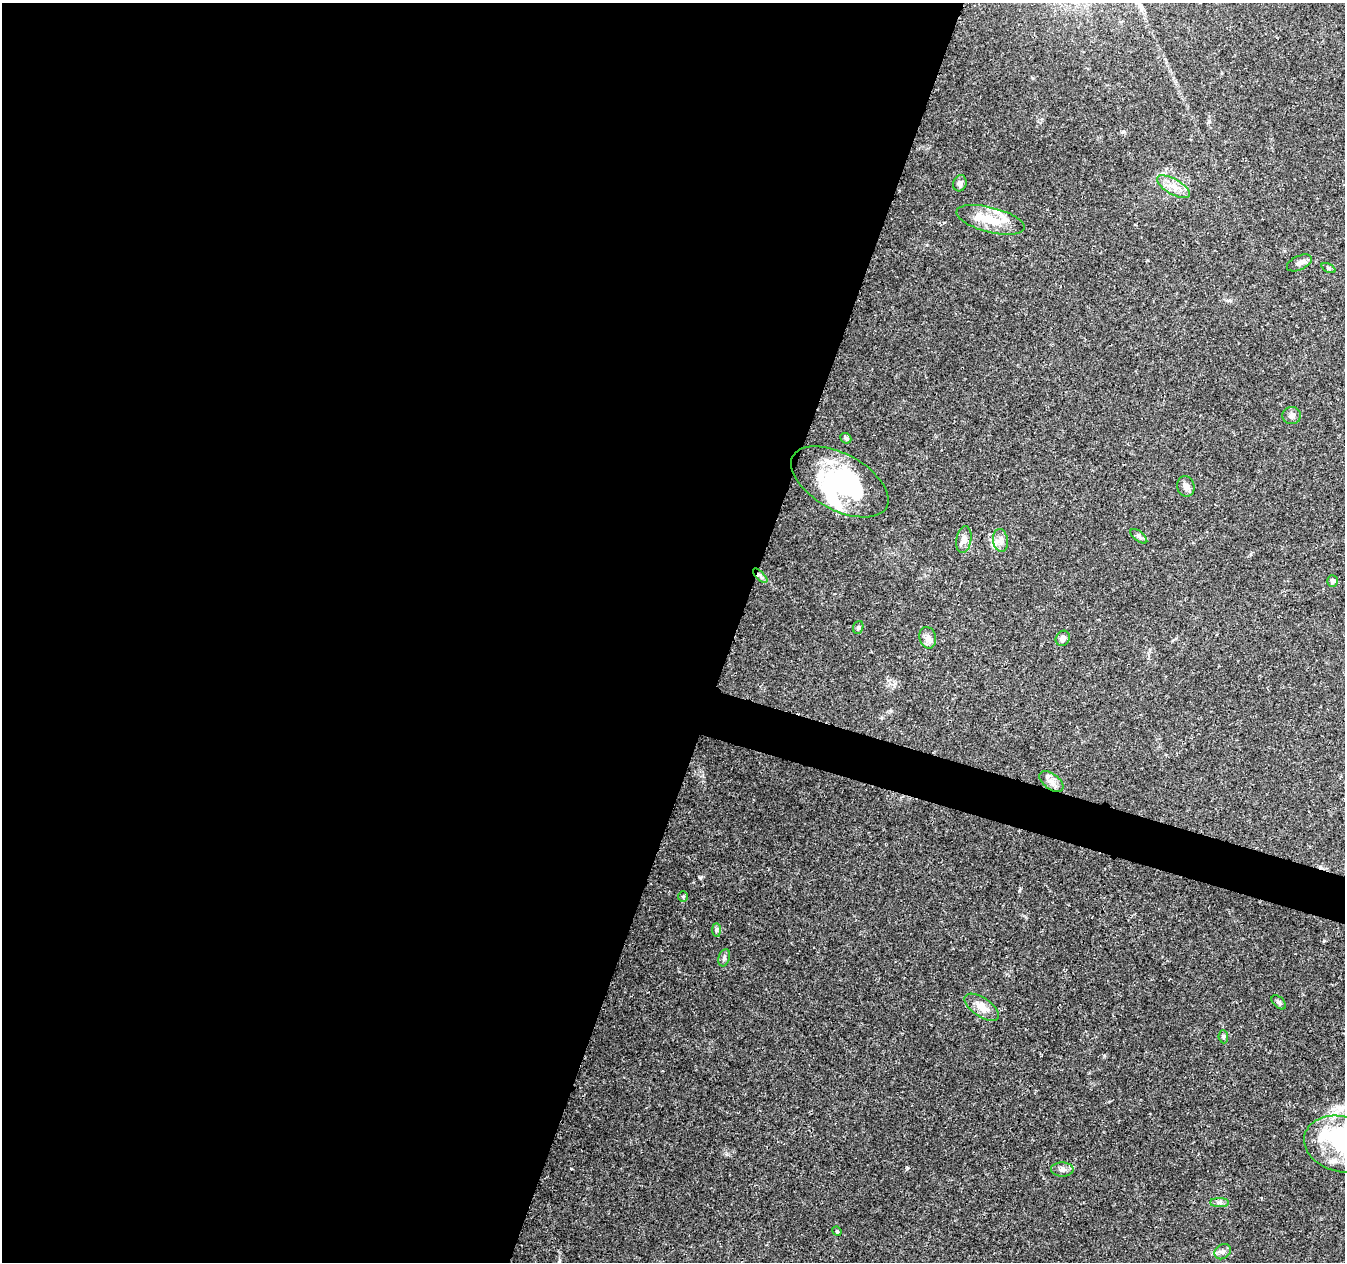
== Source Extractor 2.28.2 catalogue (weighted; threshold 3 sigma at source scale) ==
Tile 5 of 4 x 4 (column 1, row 2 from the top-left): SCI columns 13-1355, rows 2804-4063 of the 5390 x 5544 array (HDU 1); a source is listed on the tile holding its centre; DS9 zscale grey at full resolution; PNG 1347 x 1264 px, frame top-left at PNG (2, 3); each listed source drawn as its Kron ellipse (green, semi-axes under 4 px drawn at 4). Shown black and unused: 56% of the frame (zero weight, under 3 of 4 exposures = <1% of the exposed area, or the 3 px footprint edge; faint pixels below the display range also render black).
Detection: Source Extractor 2.28.2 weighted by HDU 2 'WHT'; one run over the whole footprint, this tile lists its part. Background 0.0503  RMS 0.0025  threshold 0.0115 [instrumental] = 3 sigma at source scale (4.5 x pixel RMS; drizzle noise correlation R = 1.50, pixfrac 1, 0.0396/0.0396 arcsec/px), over >= 5 px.
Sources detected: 35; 3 inside a brighter object's white glare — neither listed nor drawn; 3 inside a brighter listed object's ellipse — not listed separately; the other 29 listed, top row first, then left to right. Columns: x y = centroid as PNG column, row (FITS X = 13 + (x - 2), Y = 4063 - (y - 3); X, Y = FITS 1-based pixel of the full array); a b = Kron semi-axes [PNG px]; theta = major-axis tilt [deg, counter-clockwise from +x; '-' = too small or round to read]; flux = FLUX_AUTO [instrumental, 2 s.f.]
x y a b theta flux
960 183 8 6 72 0.89
1173 187 18 7 -30 2.6
990 220 35 12 -14 6.4
1299 263 13 7 25 1.2
1328 268 7 4 -26 0.39
1292 416 9 8 - 1
846 438 6 4 -43 0.42
840 482 53 28 -29 32
1186 486 10 8 -76 1.2
1139 536 10 5 -39 0.65
964 540 13 7 81 1.5
1000 540 11 7 -80 1.4
760 576 9 3 -45 0.54
1332 581 6 5 - 0.75
858 627 6 5 - 0.47
928 638 11 8 -74 1.3
1063 638 8 7 - 1
1051 781 14 7 -37 1.6
683 897 5 5 - 0.36
716 930 7 4 -90 0.48
724 958 9 5 74 0.59
1279 1002 8 5 -44 0.55
982 1007 19 9 -35 3.1
1223 1037 6 4 -85 0.4
1342 1144 38 28 -14 16
1062 1169 11 7 -3 1.2
1220 1203 9 4 0 0.73
837 1231 5 4 - 0.29
1223 1252 9 7 37 0.92
Isophote crosses this tile's border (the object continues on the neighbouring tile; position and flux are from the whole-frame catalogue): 1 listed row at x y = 1342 1144
Unlisted compact peaks at least as high as the median listed source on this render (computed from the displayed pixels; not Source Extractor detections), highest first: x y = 907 1168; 1019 891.